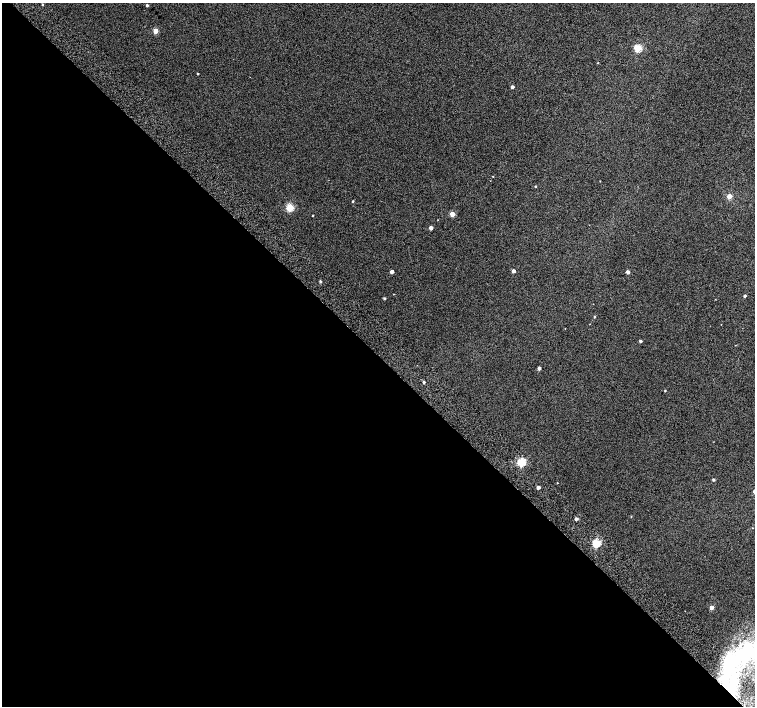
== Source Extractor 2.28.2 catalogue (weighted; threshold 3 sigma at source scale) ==
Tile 9 of 4 x 4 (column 1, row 3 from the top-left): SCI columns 51-1556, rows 1672-3079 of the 6118 x 6093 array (HDU 1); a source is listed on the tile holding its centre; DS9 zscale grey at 2 x 2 block average (1 PNG px = mean of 2 x 2 image px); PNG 757 x 708 px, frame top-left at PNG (2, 3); no overlay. Shown black and unused: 50% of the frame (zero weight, under 2 of 3 exposures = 3% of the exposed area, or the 3 px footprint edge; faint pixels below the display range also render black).
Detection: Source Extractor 2.28.2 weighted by HDU 2 'WHT'; one run over the whole footprint, this tile lists its part. Background 0.0626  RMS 0.052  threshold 0.234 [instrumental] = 3 sigma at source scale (4.5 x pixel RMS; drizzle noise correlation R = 1.50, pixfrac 1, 0.0396/0.0396 arcsec/px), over >= 5 px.
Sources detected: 40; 2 inside a brighter object's white glare — not listed; the other 38 listed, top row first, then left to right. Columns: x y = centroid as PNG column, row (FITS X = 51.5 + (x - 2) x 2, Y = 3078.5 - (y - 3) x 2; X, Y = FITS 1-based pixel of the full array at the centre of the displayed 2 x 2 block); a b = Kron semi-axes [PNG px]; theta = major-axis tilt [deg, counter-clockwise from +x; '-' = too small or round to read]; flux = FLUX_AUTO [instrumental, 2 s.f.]
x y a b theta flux
42 4 2 2 - 9
147 5 2 2 - 19
155 31 3 3 - 190
638 48 3 3 - 560
597 63 2 2 - 5.5
198 74 2 2 - 9.9
512 87 2 2 - 38
493 176 3 2 - 4.8
600 181 2 2 - 4.5
535 186 3 2 - 8.4
729 196 3 3 - 170
353 201 2 2 - 11
290 207 3 3 - 560
452 214 3 3 - 170
313 216 2 2 - 6
431 228 3 2 - 61
513 271 2 2 - 58
392 272 3 2 - 54
628 272 3 3 - 47
320 281 3 2 - 17
745 296 2 2 - 22
384 298 3 3 - 15
595 317 3 3 - 9.9
565 329 2 2 - 3.6
640 341 2 2 - 23
539 368 3 3 - 33
424 382 2 2 - 18
665 390 2 2 - 8.2
521 462 3 3 - 760
713 480 2 2 - 18
557 483 2 2 - 5.3
538 487 2 2 - 52
631 516 2 2 - 6.2
576 519 3 3 - 32
752 528 2 2 - 4.9
596 543 3 3 - 700
712 607 3 3 - 110
730 665 60 20 66 1300
Overlapping masked pixels (flux is a lower limit): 1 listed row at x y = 730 665
Isophote crosses this tile's border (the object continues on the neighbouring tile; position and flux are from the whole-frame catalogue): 1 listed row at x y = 730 665